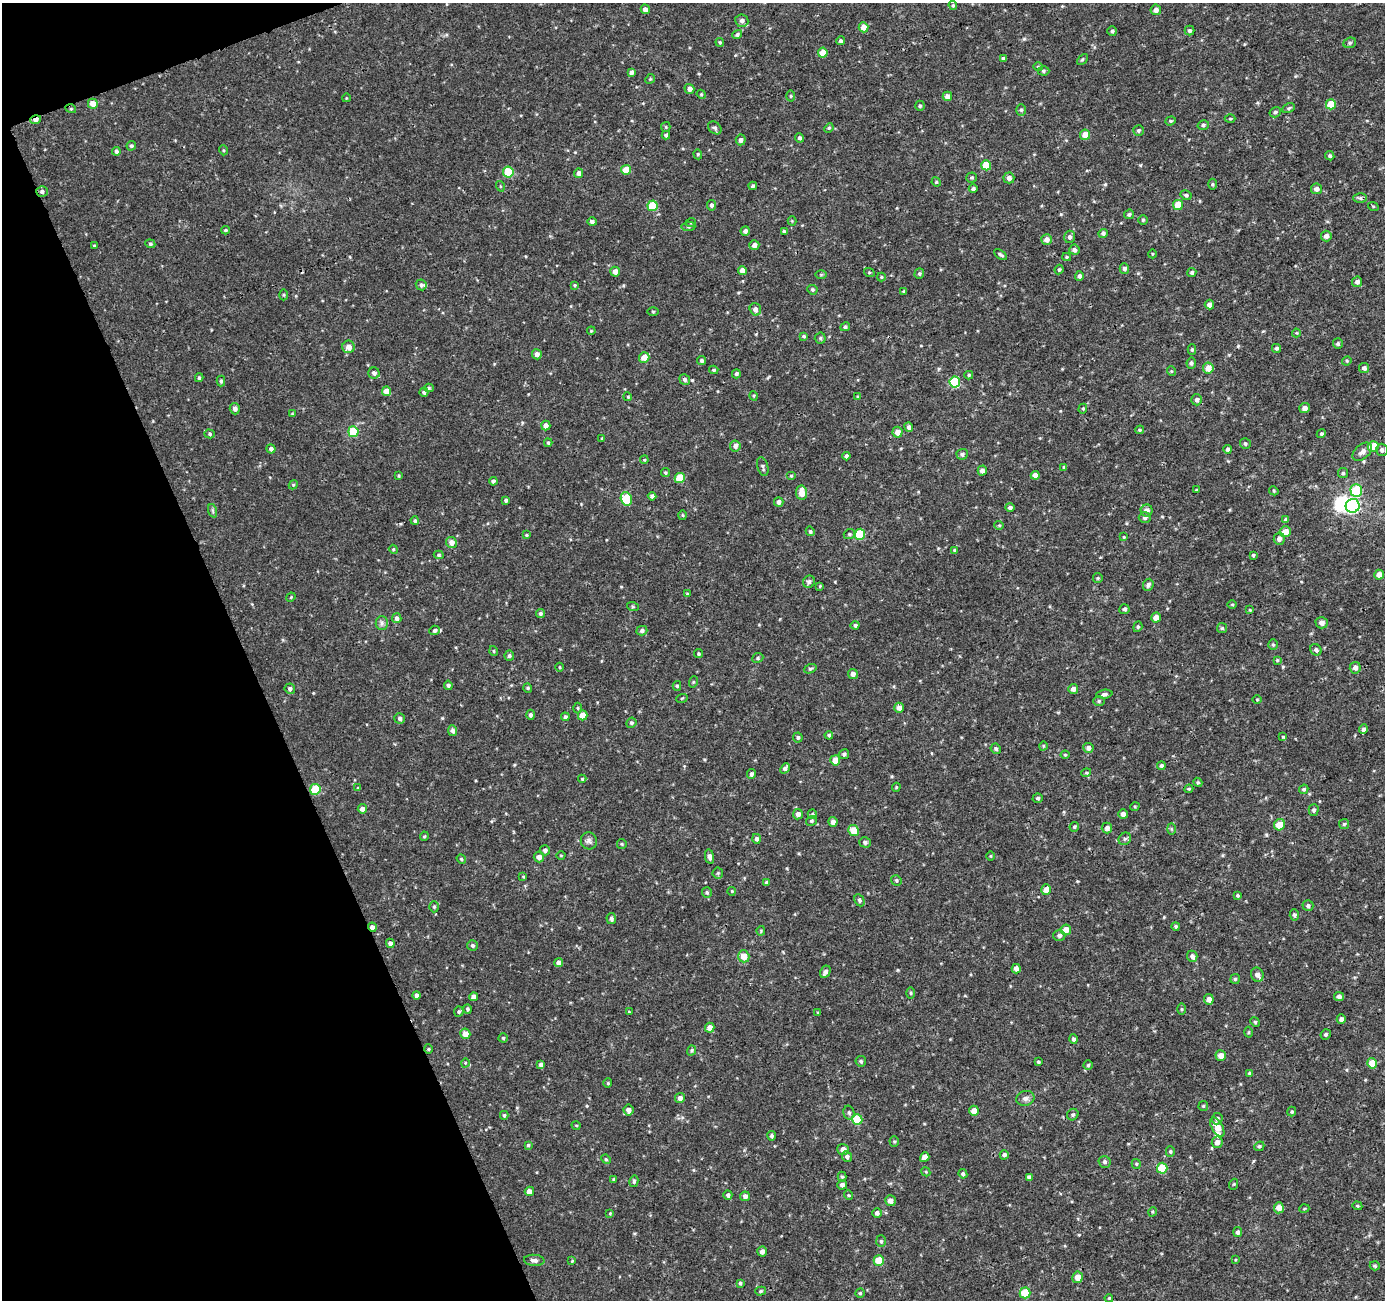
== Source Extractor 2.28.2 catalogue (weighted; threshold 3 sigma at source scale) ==
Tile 5 of 4 x 4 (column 1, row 2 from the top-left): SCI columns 47-1429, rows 2698-3995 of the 5626 x 5450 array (HDU 1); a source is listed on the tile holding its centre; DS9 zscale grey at full resolution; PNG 1387 x 1302 px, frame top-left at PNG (2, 3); each listed source drawn as its Kron ellipse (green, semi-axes under 4 px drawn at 4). Shown black and unused: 19% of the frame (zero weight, under 3 of 4 exposures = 4% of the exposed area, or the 3 px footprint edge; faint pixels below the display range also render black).
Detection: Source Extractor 2.28.2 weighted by HDU 2 'WHT'; one run over the whole footprint, this tile lists its part. Background 0.00449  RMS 0.003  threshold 0.0136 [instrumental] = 3 sigma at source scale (4.5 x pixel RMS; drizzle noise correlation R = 1.50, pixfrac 1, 0.0396/0.0396 arcsec/px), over >= 5 px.
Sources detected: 419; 2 inside a brighter object's white glare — neither listed nor drawn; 3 inside a brighter listed object's ellipse — not listed separately; the other 414 listed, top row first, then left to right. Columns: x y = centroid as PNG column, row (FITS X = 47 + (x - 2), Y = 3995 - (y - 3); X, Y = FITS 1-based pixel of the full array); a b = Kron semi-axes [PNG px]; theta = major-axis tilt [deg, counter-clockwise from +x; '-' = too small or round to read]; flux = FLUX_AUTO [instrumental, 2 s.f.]
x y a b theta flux
953 5 5 4 - 0.42
645 9 5 4 - 1.2
1156 10 5 5 - 1.4
742 21 6 6 - 1.1
864 27 5 5 - 2.4
1112 31 5 4 - 0.51
1189 31 5 5 - 0.68
737 35 5 4 - 0.71
840 41 4 4 - 0.6
720 42 4 3 - 0.34
1350 43 6 5 - 0.56
823 53 5 4 - 5.7
1003 58 4 4 - 0.57
1082 59 6 4 44 0.43
1038 67 4 4 - 0.33
1043 71 6 4 -1 0.48
631 72 4 4 - 1.1
650 79 5 4 - 0.35
689 89 5 5 - 1.5
701 94 5 3 - 0.29
791 96 5 3 - 0.32
947 96 5 4 - 1.7
346 98 4 3 - 0.2
93 104 5 5 - 2.8
1331 104 5 5 - 6.5
920 106 5 4 - 0.49
1289 108 7 4 27 0.48
71 109 5 3 - 0.29
1021 110 6 5 - 0.59
1275 112 6 5 - 0.58
1230 119 5 3 - 0.3
36 120 5 3 - 1.5
1171 121 5 4 - 0.38
1203 125 6 4 16 0.54
666 127 5 4 - 0.36
715 128 7 5 -39 0.67
829 128 5 4 - 0.37
1138 130 5 5 - 0.55
666 135 4 4 - 0.61
1085 135 5 5 - 2.8
799 138 4 4 - 0.71
741 140 5 5 - 0.91
131 146 5 4 - 0.56
223 150 5 3 - 0.31
116 151 4 4 - 0.66
698 154 5 4 - 0.38
1330 156 5 4 - 0.52
986 165 5 5 - 7.6
626 170 5 5 - 4.6
508 172 5 5 - 9.6
579 173 4 4 - 1.4
972 177 5 5 - 0.45
1009 178 5 5 - 1.2
936 182 5 4 - 0.33
1212 184 5 3 - 0.33
500 186 5 3 - 0.26
753 186 4 3 - 0.49
973 189 4 4 - 0.75
1316 189 5 5 - 1.2
42 192 5 5 - 0.95
1186 195 6 4 -30 0.56
1360 198 7 5 -1 0.56
711 205 5 4 - 0.73
1178 205 5 5 - 5.7
652 206 5 5 - 9.7
1373 206 5 3 - 0.27
1129 214 5 5 - 0.53
1143 220 4 4 - 0.46
792 221 4 4 - 0.3
592 222 4 4 - 0.67
691 222 5 3 - 0.3
688 227 7 4 5 0.53
225 230 4 3 - 0.38
745 231 4 4 - 0.91
784 231 3 3 - 0.41
1103 233 4 4 - 0.71
1326 236 5 5 - 1.3
1070 237 6 5 - 0.87
1046 239 5 5 - 1.6
150 244 5 4 - 0.43
754 245 5 5 - 1.2
94 246 4 3 - 0.38
1074 250 5 5 - 1
1152 254 4 3 - 0.25
1000 255 7 3 -33 0.53
1067 257 4 4 - 0.39
1124 269 5 4 - 0.82
742 270 4 4 - 1.8
1059 270 5 3 - 0.41
615 272 5 4 - 1.9
869 272 5 3 - 0.29
1192 272 4 4 - 0.53
919 273 5 5 - 0.48
821 275 6 4 0 0.37
1079 276 5 4 - 0.68
881 277 4 4 - 0.31
1357 282 5 5 - 1.2
421 285 5 5 - 0.67
575 285 4 3 - 0.34
812 290 5 4 - 0.4
904 291 3 3 - 0.43
284 295 5 3 - 0.33
1209 305 5 4 - 1.2
755 309 6 5 - 1.3
653 312 5 3 - 0.29
845 327 5 4 - 0.6
591 331 4 3 - 0.26
1296 333 4 4 - 0.29
804 336 4 3 - 0.44
820 338 5 5 - 0.54
1338 344 5 5 - 0.59
348 347 6 6 - 1.9
1276 348 4 4 - 0.58
1192 349 5 4 - 0.47
537 354 5 5 - 1.3
644 357 5 5 - 2.9
701 360 4 4 - 0.6
1347 361 5 4 - 0.36
1191 363 6 5 - 0.63
1208 368 5 5 - 3.1
1364 368 5 5 - 1.1
714 370 4 3 - 0.43
1171 371 5 3 - 0.27
374 373 5 5 - 0.93
736 374 4 4 - 0.62
969 375 4 4 - 0.38
199 378 4 3 - 0.45
685 379 5 5 - 0.83
221 381 5 4 - 0.51
955 382 5 5 - 17
429 388 5 4 - 0.43
387 391 5 4 - 3.6
424 392 4 4 - 0.72
754 396 5 3 - 0.29
628 397 4 3 - 0.27
858 397 4 4 - 0.46
1197 400 5 5 - 1
1305 408 5 5 - 1.4
235 409 6 5 - 1.2
1083 409 5 4 - 0.41
292 414 4 4 - 0.25
546 426 5 4 - 1.7
909 427 5 4 - 1.1
1140 430 4 3 - 0.37
353 432 5 5 - 9.6
897 432 5 5 - 2.2
210 434 5 4 - 0.51
1321 434 5 4 - 0.53
602 438 4 2 - 0.21
548 443 4 4 - 0.44
1245 444 5 5 - 0.53
735 446 5 5 - 1.2
1373 446 5 5 - 6.6
271 449 4 4 - 0.87
1228 449 4 4 - 0.81
1382 450 6 6 - 0.9
1362 452 11 7 41 1.7
962 454 5 5 - 0.64
846 456 4 4 - 0.77
644 460 4 3 - 0.26
763 467 10 5 -76 0.74
1064 467 4 4 - 0.34
982 471 5 4 - 1.4
665 473 4 4 - 0.4
1343 473 5 5 - 0.49
1035 475 4 4 - 2
399 476 4 3 - 0.33
791 476 5 3 - 0.26
680 478 5 5 - 7.5
493 481 4 4 - 0.7
293 485 5 3 - 0.27
1196 490 4 3 - 0.29
1356 490 6 5 - 12
1274 491 5 3 - 0.31
802 493 7 5 -85 3.1
652 496 4 4 - 0.82
626 499 7 5 -73 13
506 500 3 3 - 0.52
779 502 5 5 - 1
1353 506 7 7 - 49
1010 507 5 4 - 0.75
1147 510 6 6 - 1.6
213 511 7 4 -71 0.48
683 515 5 3 - 0.28
1145 517 6 5 - 0.78
1286 519 3 3 - 0.51
415 521 4 4 - 0.43
999 525 4 4 - 0.33
810 531 5 4 - 0.47
1285 532 5 5 - 3
849 534 6 4 22 0.47
860 534 5 5 - 12
526 535 4 3 - 0.32
1124 537 4 3 - 0.27
1279 539 6 5 - 1.3
451 542 5 5 - 1.8
393 549 4 3 - 0.29
954 550 4 3 - 0.27
439 555 5 4 - 0.41
1253 555 3 3 - 0.39
1379 575 5 5 - 2.2
1098 578 5 4 - 0.35
809 582 6 6 - 0.85
1148 585 6 5 - 0.78
820 586 4 3 - 0.31
687 594 4 3 - 0.34
291 597 5 4 - 0.32
1232 604 5 3 - 0.29
633 607 6 4 -19 0.35
1124 609 5 5 - 0.54
1250 610 4 4 - 0.31
540 613 5 4 - 0.58
397 618 5 4 - 1
1156 618 5 5 - 2.2
382 623 7 6 - 0.78
1322 623 6 5 - 1.1
855 625 4 4 - 0.64
1138 627 5 4 - 0.47
1222 628 5 5 - 0.4
435 630 5 4 - 0.62
642 631 5 5 - 0.76
1273 645 5 4 - 0.41
1316 650 6 5 - 0.66
494 651 5 3 - 0.27
698 654 4 4 - 0.37
509 656 5 5 - 0.64
758 658 6 4 23 0.49
1277 660 4 4 - 0.27
560 667 4 3 - 0.27
1355 668 6 5 - 1.2
810 669 6 4 18 0.5
853 674 5 5 - 1.3
693 682 6 3 71 0.31
448 685 5 4 - 0.64
677 686 5 4 - 0.41
528 688 5 4 - 0.37
290 689 5 5 - 0.73
1073 689 5 5 - 1.2
1104 694 8 4 6 0.73
682 698 6 3 19 0.32
1257 700 5 3 - 0.25
1099 701 6 5 - 0.51
578 708 5 3 - 0.33
899 708 5 4 - 1.5
531 715 5 4 - 0.75
583 715 5 5 - 3.2
565 717 4 4 - 0.58
400 718 5 5 - 0.77
631 723 5 5 - 0.57
1363 729 5 4 - 0.73
452 731 5 4 - 0.85
829 735 4 4 - 0.47
798 737 5 5 - 0.55
1283 737 4 4 - 0.28
1043 746 4 3 - 0.25
1088 748 5 5 - 1.4
996 749 5 4 - 0.57
844 754 5 4 - 0.59
1065 755 4 4 - 0.32
835 760 5 5 - 3.1
1161 766 4 4 - 0.75
785 768 6 4 48 1
1086 773 5 3 - 0.34
751 774 5 4 - 0.77
582 779 4 4 - 0.39
1198 782 4 4 - 0.39
896 787 4 4 - 0.3
358 788 4 3 - 0.28
315 789 5 5 - 9.4
1189 789 4 4 - 0.36
1304 789 5 4 - 0.49
1038 798 5 4 - 0.53
1135 806 5 3 - 0.3
362 809 4 4 - 1.7
1314 810 6 5 - 0.61
798 814 5 5 - 1.3
812 814 5 4 - 0.39
1123 814 5 4 - 1.3
811 821 5 4 - 0.44
833 822 5 4 - 1.4
1344 824 5 5 - 0.44
1279 825 6 5 - 4.6
1074 827 5 4 - 0.46
1107 828 5 5 - 1
1171 829 6 4 -88 0.39
854 830 6 5 - 5
424 836 5 4 - 0.36
756 839 5 4 - 0.83
1125 839 7 5 42 0.7
589 841 9 8 - 1
865 842 6 5 - 0.75
622 844 5 4 - 0.38
545 850 5 5 - 0.82
561 855 4 3 - 0.22
990 856 5 3 - 0.24
539 857 5 5 - 1.7
709 857 7 4 -79 0.92
461 859 5 4 - 0.4
718 873 5 5 - 0.46
523 876 4 3 - 0.27
896 880 5 5 - 0.47
766 882 4 3 - 0.41
1046 890 5 5 - 2
732 891 4 3 - 0.22
707 892 5 5 - 0.52
1238 895 4 4 - 0.42
859 900 6 4 -63 0.61
1308 906 5 5 - 0.73
434 907 5 4 - 0.49
1294 915 5 4 - 0.64
611 918 5 5 - 0.92
1176 926 4 4 - 0.42
372 927 5 4 - 1.2
1066 930 5 5 - 2.7
761 931 5 4 - 0.32
1059 935 6 5 - 0.89
390 943 5 4 - 1.1
473 945 5 5 - 0.69
744 956 6 5 - 3.4
1192 956 6 5 - 1.1
559 963 4 4 - 1.5
1016 969 5 4 - 1.3
825 972 6 4 62 1
1257 975 7 6 - 1.6
1235 979 5 5 - 0.45
911 993 5 3 - 0.38
417 995 4 4 - 1
1339 996 5 4 - 0.92
474 997 4 4 - 1.3
1209 999 5 5 - 1.7
467 1009 4 4 - 0.54
1182 1009 6 4 -90 0.34
459 1012 5 5 - 0.53
629 1012 4 3 - 0.23
818 1013 4 4 - 0.31
1341 1019 5 4 - 1
1255 1022 5 4 - 0.34
710 1028 5 4 - 1.9
1248 1032 5 3 - 0.32
465 1034 5 5 - 2.4
1326 1034 5 5 - 0.56
503 1038 4 4 - 0.4
1074 1039 5 4 - 0.61
428 1049 4 4 - 0.39
691 1050 5 4 - 0.41
1221 1056 5 5 - 2
861 1061 5 5 - 0.51
1038 1062 3 3 - 0.44
465 1063 4 3 - 0.26
1372 1063 5 5 - 5.5
541 1065 4 4 - 0.99
1088 1065 5 4 - 0.44
1249 1073 4 3 - 0.36
608 1083 4 4 - 0.32
680 1098 5 5 - 1.2
1025 1098 9 7 14 1.1
1203 1106 5 4 - 0.39
628 1110 5 5 - 1.4
974 1111 5 5 - 2.8
1292 1112 5 4 - 0.43
849 1113 7 5 -75 0.62
1073 1114 6 5 - 0.6
504 1115 4 3 - 0.38
857 1119 5 5 - 9.2
1217 1119 6 5 - 0.65
576 1125 5 3 - 0.29
1217 1127 10 5 -60 3
772 1136 4 4 - 0.58
894 1141 5 4 - 0.37
1217 1142 6 5 - 1.5
528 1145 4 4 - 0.36
1259 1146 5 4 - 0.48
843 1149 6 5 - 1.6
1170 1151 5 4 - 0.41
1004 1155 4 4 - 0.84
847 1157 5 5 - 0.98
925 1157 5 4 - 1.9
606 1159 5 4 - 0.36
1105 1162 6 6 - 0.67
1136 1164 5 4 - 0.36
1162 1168 5 5 - 8.9
926 1172 5 3 - 0.31
963 1174 5 4 - 0.67
842 1177 5 4 - 0.44
1029 1177 4 4 - 0.91
614 1180 4 4 - 0.43
634 1181 6 4 77 0.53
1234 1184 5 3 - 0.28
842 1185 5 4 - 0.89
529 1191 5 4 - 1.8
728 1195 5 4 - 0.7
848 1195 5 3 - 0.28
745 1196 5 5 - 0.94
890 1201 5 5 - 1.6
1357 1206 5 4 - 0.37
1279 1208 5 5 - 2.4
1304 1209 5 3 - 0.27
1152 1212 5 3 - 0.31
610 1213 4 4 - 0.27
877 1213 5 5 - 0.9
1238 1232 5 4 - 0.77
881 1241 6 5 - 0.45
762 1251 5 4 - 1.3
534 1260 10 5 -4 1.3
879 1260 5 5 - 6.5
1235 1260 4 2 - 0.23
572 1261 4 3 - 0.29
1375 1266 5 4 - 0.39
1078 1277 5 5 - 2.6
740 1283 4 4 - 0.43
761 1291 5 4 - 0.43
860 1293 4 4 - 0.45
1025 1293 5 5 - 9.7
1109 1298 4 3 - 0.26
Overlapping masked pixels (flux is a lower limit): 4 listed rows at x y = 71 109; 36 120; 42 192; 372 927